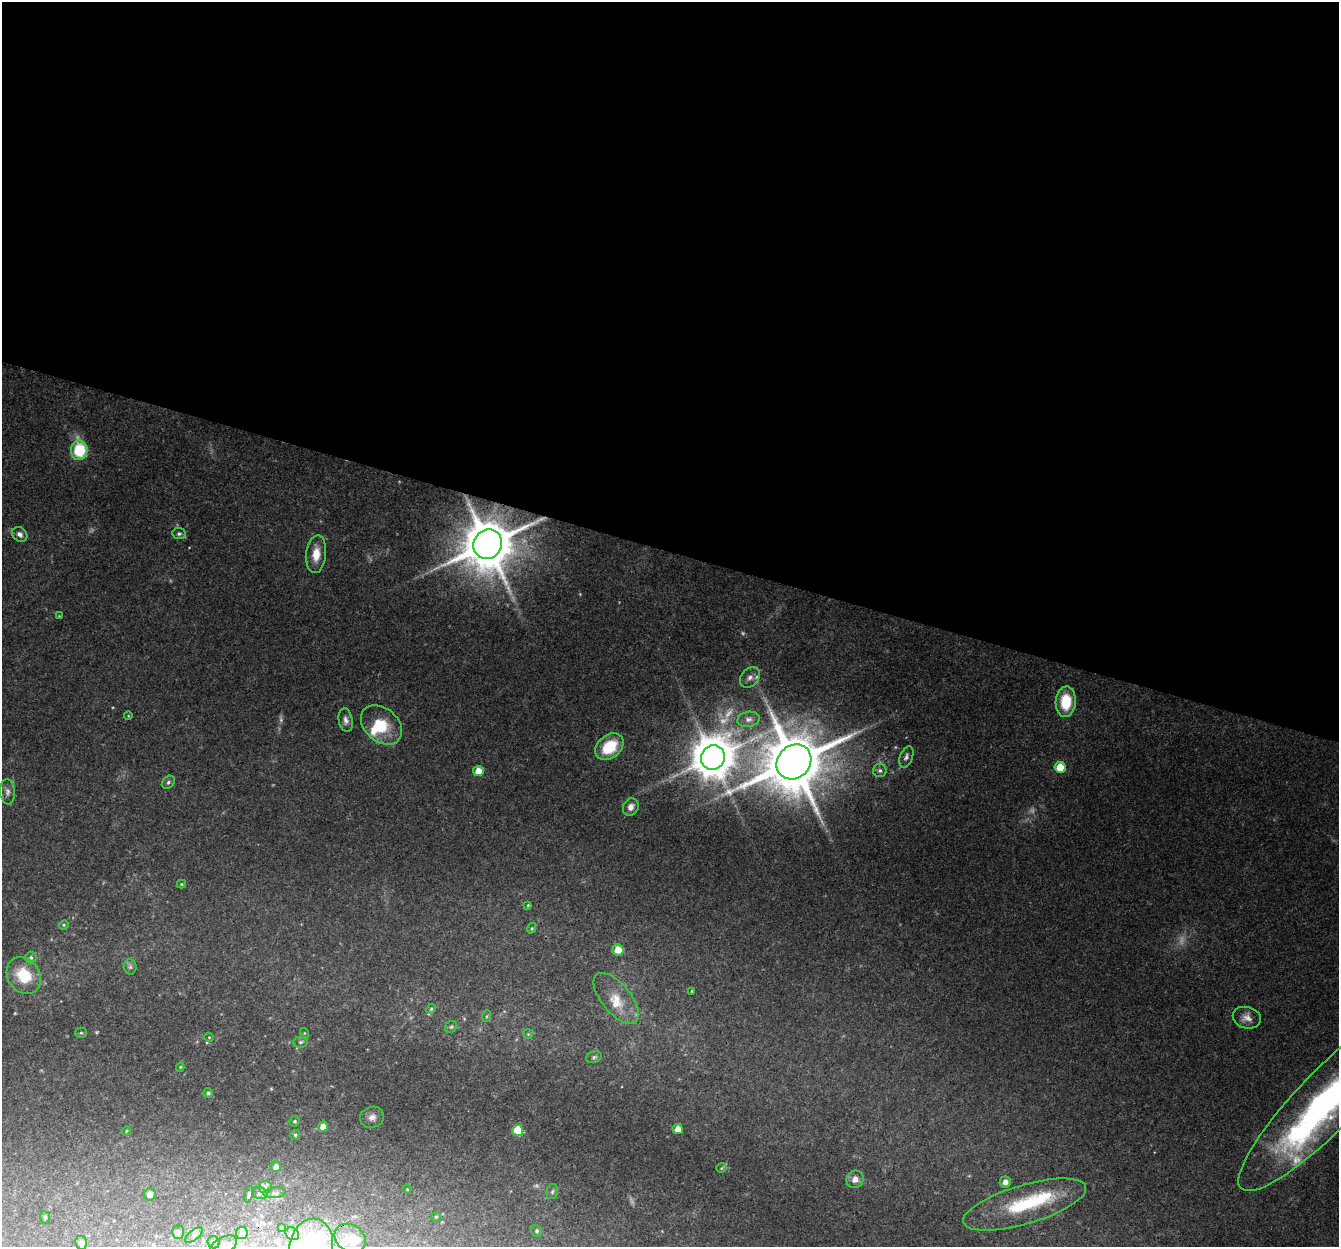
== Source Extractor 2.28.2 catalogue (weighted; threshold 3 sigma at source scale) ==
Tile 3 of 4 x 4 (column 3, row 1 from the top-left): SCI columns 2694-4030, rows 4008-5252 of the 5396 x 5587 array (HDU 1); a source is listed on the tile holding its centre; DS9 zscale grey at full resolution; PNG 1341 x 1249 px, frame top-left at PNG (2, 2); each listed source drawn as its Kron ellipse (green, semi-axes under 4 px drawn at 4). Shown black and unused: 44% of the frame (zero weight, under 3 of 4 exposures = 5% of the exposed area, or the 3 px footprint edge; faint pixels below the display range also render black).
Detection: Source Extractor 2.28.2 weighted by HDU 2 'WHT'; one run over the whole footprint, this tile lists its part. Background 0.0915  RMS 0.0058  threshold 0.0259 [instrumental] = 3 sigma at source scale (4.5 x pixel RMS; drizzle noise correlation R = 1.50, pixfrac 1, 0.0396/0.0396 arcsec/px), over >= 5 px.
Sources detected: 97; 12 too faint to see at this stretch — neither listed nor drawn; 8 inside a brighter listed object's ellipse — not listed separately; the other 77 listed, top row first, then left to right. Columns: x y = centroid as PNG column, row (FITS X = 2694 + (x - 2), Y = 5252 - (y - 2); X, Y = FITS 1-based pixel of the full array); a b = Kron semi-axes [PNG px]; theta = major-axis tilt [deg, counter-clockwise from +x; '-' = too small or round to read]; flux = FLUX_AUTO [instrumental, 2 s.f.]
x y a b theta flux
79 450 10 8 83 30
20 534 8 6 -40 2.6
179 534 7 5 -8 1.3
488 544 15 14 - 3600
316 554 19 10 85 8.8
59 616 4 4 - 0.46
750 677 11 8 50 3.5
1066 702 15 10 86 21
128 716 4 3 - 0.42
748 719 11 7 10 3.1
346 720 12 7 -81 2.8
381 725 23 16 -40 19
609 747 16 11 40 22
906 757 11 6 68 2.2
713 758 12 11 - 2100
794 762 18 16 44 4900
1060 767 5 5 - 14
880 770 7 6 - 1.8
478 771 5 5 - 8.6
168 782 7 5 46 1.4
7 792 12 7 -86 2.7
631 807 9 7 61 3.2
181 884 4 4 - 0.63
528 905 4 3 - 0.62
64 925 5 4 - 0.72
532 928 5 3 - 0.68
618 950 6 5 - 8.3
31 958 6 5 - 1.3
130 967 7 6 - 1.5
24 976 19 16 -54 19
692 991 4 3 - 0.47
616 999 31 14 -50 12
431 1009 5 4 - 0.84
487 1016 6 4 71 0.9
1247 1018 14 10 -15 4.6
451 1027 6 5 - 1.1
81 1033 6 5 - 0.91
304 1033 5 3 - 0.55
528 1034 5 5 - 0.72
209 1037 4 4 - 0.59
301 1042 7 5 3 1.4
594 1057 8 5 20 1.4
180 1067 4 4 - 0.55
208 1093 5 4 - 1.1
1327 1100 123 29 46 250
372 1117 12 10 16 3.8
295 1121 5 5 - 1.1
323 1127 5 5 - 6.5
678 1129 5 5 - 6.1
518 1130 5 5 - 28
126 1131 5 3 - 0.51
295 1135 5 5 - 0.88
276 1166 5 5 - 3.3
721 1168 5 4 - 0.71
855 1179 9 8 - 4.4
1005 1182 5 5 - 3.3
265 1187 6 6 - 1.4
407 1189 4 4 - 0.52
552 1192 8 5 74 1.1
260 1193 8 5 -15 1.5
275 1193 11 5 7 1.6
150 1194 6 6 - 3.4
249 1194 8 3 78 1.1
1025 1205 64 19 16 42
45 1217 6 5 - 0.84
436 1217 5 4 - 0.65
281 1228 3 2 - 0.45
537 1231 6 5 - 0.99
178 1232 7 6 - 1.3
242 1233 6 5 - 1.4
292 1234 7 6 - 1.6
194 1235 10 5 40 1.6
350 1238 17 13 -36 7
214 1242 6 6 - 1.3
81 1243 7 5 -78 3.1
223 1246 14 8 30 5.2
311 1246 28 21 78 76
Overlapping masked pixels (flux is a lower limit): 2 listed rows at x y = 488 544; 350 1238
Isophote crosses this tile's border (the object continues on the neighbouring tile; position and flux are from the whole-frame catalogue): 4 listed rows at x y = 1327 1100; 81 1243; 223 1246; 311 1246